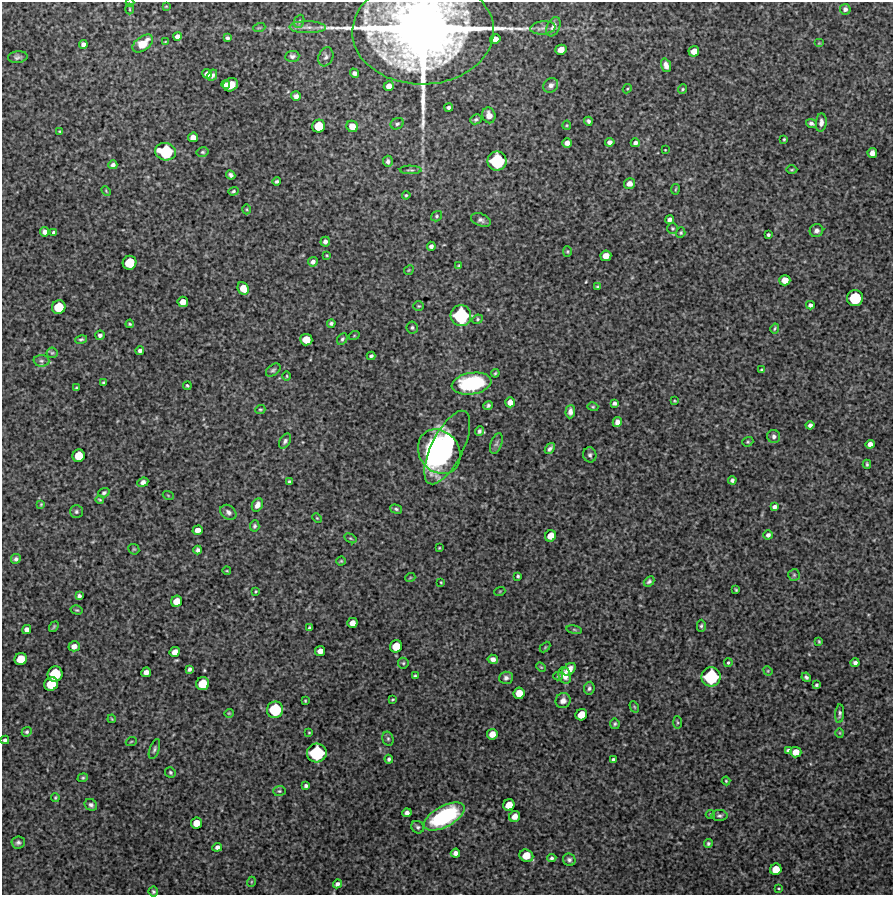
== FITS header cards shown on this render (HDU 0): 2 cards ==
NAXIS1  =                  891 /Length X axis
NAXIS2  =                  893 /Length Y axis

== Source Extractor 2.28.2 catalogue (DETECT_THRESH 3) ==
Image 891 x 893 px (HDU 0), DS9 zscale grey, 1 PNG px = 1 image px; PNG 895 x 897 px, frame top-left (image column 1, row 893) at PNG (2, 2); each listed source drawn as its Kron ellipse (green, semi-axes under 4 px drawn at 4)
Background 5110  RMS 220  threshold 649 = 3 sigma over >= 5 px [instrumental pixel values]
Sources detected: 256; all 256 listed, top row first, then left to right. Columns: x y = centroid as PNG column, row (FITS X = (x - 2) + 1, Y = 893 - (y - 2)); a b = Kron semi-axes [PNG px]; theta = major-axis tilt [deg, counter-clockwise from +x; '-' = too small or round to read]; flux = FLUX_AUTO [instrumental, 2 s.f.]
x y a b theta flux
130 3 4 4 - 1.4e+04
166 6 4 2 - 1.1e+04
130 9 5 3 - 1.5e+04
845 9 5 5 - 5.1e+04
299 21 7 5 69 2.8e+04
307 27 18 6 -1 9.3e+04
553 27 10 6 66 8.2e+04
259 28 6 3 18 1.6e+04
543 28 12 6 6 7.2e+04
423 31 70 53 1 2.0e+07
177 36 4 4 - 5.4e+04
227 38 4 3 - 3.0e+04
495 39 5 4 - 9.5e+04
165 42 3 2 - 1.0e+04
143 43 12 7 37 2.2e+05
819 43 5 4 - 1.5e+04
83 44 4 4 - 5.0e+04
561 50 5 5 - 1.4e+05
694 51 5 5 - 1.4e+05
292 56 7 5 3 4.2e+04
18 57 10 6 6 4.2e+04
326 57 10 7 69 5.1e+04
666 65 7 4 -70 7.2e+04
354 73 5 4 - 4.7e+04
207 74 5 4 - 7.7e+04
212 75 6 4 62 3.6e+04
226 85 4 3 - 6.7e+04
231 85 7 6 - 1.8e+05
551 85 8 7 - 5.2e+04
389 86 5 5 - 9.7e+04
627 89 5 3 - 1.5e+04
682 89 5 4 - 1.9e+04
296 96 5 4 - 5.2e+04
449 107 4 3 - 3.9e+04
489 115 8 6 -76 1.1e+05
476 119 6 4 26 3.1e+04
588 121 4 3 - 3.4e+04
821 122 9 5 84 6.7e+04
811 123 5 4 - 3.9e+04
397 124 7 5 26 3.0e+04
567 125 4 4 - 1.6e+04
319 126 6 6 - 3.5e+05
352 126 6 5 - 1.5e+05
60 131 3 3 - 1.4e+04
193 137 5 5 - 1.0e+05
784 139 3 3 - 1.7e+04
610 142 5 4 - 6.0e+04
567 143 5 4 - 8.2e+04
635 143 4 4 - 4.9e+04
665 150 2 2 - 9.5e+03
165 152 10 8 -12 9.1e+05
203 152 6 4 12 2.2e+04
872 153 5 5 - 8.7e+04
388 161 6 5 - 4.0e+04
497 161 9 9 - 9.8e+05
113 165 4 4 - 4.0e+04
411 170 11 4 -1 2.8e+04
792 170 6 3 1 1.4e+04
231 175 5 4 - 3.7e+04
276 181 4 4 - 2.8e+04
629 184 5 5 - 8.7e+04
675 189 5 2 - 1.3e+04
106 191 5 3 - 1.4e+04
233 191 5 3 - 2.1e+04
406 195 4 4 - 2.1e+04
247 209 5 3 - 1.5e+04
437 216 6 5 - 2.4e+04
481 220 10 6 -21 5.2e+04
669 220 4 4 - 5.8e+04
672 228 5 5 - 2.2e+04
816 231 7 6 - 5.3e+04
45 232 5 4 - 6.8e+04
54 233 4 4 - 4.2e+04
681 233 5 4 - 1.9e+04
768 235 4 3 - 2.7e+04
325 242 5 4 - 4.9e+04
431 246 4 4 - 4.5e+04
567 252 5 4 - 1.6e+04
327 255 3 2 - 1.3e+04
606 256 5 5 - 1.6e+05
313 262 5 5 - 5.1e+04
130 263 7 6 - 4.4e+05
459 266 4 3 - 1.7e+04
409 270 5 4 - 1.7e+04
785 280 5 5 - 1.5e+05
598 287 4 3 - 2.3e+04
243 288 7 5 -66 1.8e+05
855 298 8 8 - 6.4e+05
183 302 5 5 - 1.4e+05
810 305 4 4 - 4.3e+04
419 306 5 4 - 2.0e+04
59 307 7 6 - 4.2e+05
461 316 10 10 - 1.1e+06
477 319 5 4 - 2.2e+04
331 323 4 3 - 3.1e+04
130 324 4 3 - 2.0e+04
412 328 6 5 - 3.0e+04
775 328 5 3 - 2.0e+04
100 335 4 4 - 4.1e+04
354 336 5 3 - 1.2e+04
81 339 6 4 13 2.5e+04
342 339 6 4 62 2.7e+04
306 340 6 6 - 2.2e+05
140 351 4 4 - 4.4e+04
52 353 5 5 - 2.2e+04
371 356 4 3 - 3.2e+04
41 361 8 6 -2 3.6e+04
273 370 8 5 39 3.1e+04
762 370 4 3 - 2.1e+04
495 373 4 3 - 1.8e+04
287 376 5 3 - 1.4e+04
103 382 3 3 - 1.9e+04
472 384 20 10 10 1.3e+06
187 386 4 2 - 1.9e+04
76 388 3 3 - 1.6e+04
675 401 4 3 - 1.4e+04
510 402 5 5 - 9.4e+04
614 403 4 4 - 3.5e+04
488 405 5 4 - 3.0e+04
593 407 5 4 - 1.8e+04
260 409 5 4 - 1.9e+04
570 412 7 4 85 6.6e+04
617 422 5 4 - 7.7e+04
810 425 4 4 - 4.3e+04
479 431 5 4 - 3.5e+04
774 436 6 6 - 4.7e+04
285 441 8 5 59 3.8e+04
748 442 6 4 20 2.0e+04
496 443 11 5 71 4.4e+04
870 444 5 4 - 7.6e+04
447 448 40 16 63 2.2e+06
550 449 6 3 52 3.6e+04
439 452 23 20 -53 2.2e+06
590 455 7 6 - 3.8e+04
79 456 6 6 - 3.1e+05
867 464 4 3 - 2.1e+04
732 480 4 4 - 3.7e+04
143 482 5 4 - 5.5e+04
289 482 4 3 - 3.0e+04
104 493 6 4 19 2.8e+04
168 495 5 3 - 1.3e+04
100 500 4 3 - 1.7e+04
41 504 4 3 - 1.4e+04
257 505 7 5 65 7.4e+04
774 507 4 4 - 4.6e+04
396 509 6 4 -16 2.4e+04
76 512 6 6 - 3.3e+04
228 512 9 6 -38 5.6e+04
317 518 5 3 - 1.4e+04
255 526 5 5 - 2.5e+04
198 530 5 4 - 9.8e+04
768 535 5 4 - 4.8e+04
551 536 6 5 - 1.9e+05
350 538 6 4 -30 1.9e+04
439 548 3 2 - 1.2e+04
134 549 6 5 - 1.8e+04
198 550 4 4 - 4.3e+04
16 559 5 4 - 3.8e+04
341 561 4 4 - 1.8e+04
227 571 4 3 - 1.1e+04
794 575 6 6 - 2.4e+04
518 576 3 3 - 2.2e+04
410 578 5 3 - 1.2e+04
649 581 6 4 42 3.3e+04
441 582 3 3 - 1.3e+04
736 590 3 3 - 1.7e+04
256 591 3 3 - 1.4e+04
500 591 5 3 - 1.1e+04
79 596 4 4 - 4.2e+04
176 601 6 5 - 1.8e+05
77 610 6 4 -15 2.1e+04
352 623 5 5 - 1.1e+05
701 626 6 4 89 2.6e+04
54 627 6 3 53 2.0e+04
309 628 3 3 - 2.5e+04
27 629 5 4 - 8.2e+04
574 630 8 4 -9 2.2e+04
819 641 4 3 - 1.7e+04
74 646 5 5 - 9.8e+04
396 646 6 6 - 2.8e+05
545 647 6 4 46 1.6e+04
320 651 5 5 - 1.0e+05
175 652 5 5 - 1.2e+05
21 659 6 6 - 2.7e+05
493 659 5 4 - 6.0e+04
403 663 5 5 - 2.1e+04
728 663 4 3 - 2.3e+04
855 663 4 4 - 4.3e+04
541 667 5 3 - 1.4e+04
190 669 4 4 - 3.8e+04
569 669 7 5 41 1.2e+05
768 671 5 4 - 1.5e+04
146 672 5 4 - 9.0e+04
55 674 8 7 - 5.7e+05
565 675 8 6 -75 1.1e+05
415 676 4 3 - 2.3e+04
558 676 4 3 - 1.7e+04
711 677 10 9 - 9.8e+05
806 677 5 3 - 3.0e+04
506 678 7 6 - 4.6e+04
51 684 7 6 - 3.8e+05
203 684 6 6 - 3.5e+05
816 685 4 3 - 2.4e+04
589 688 6 5 - 3.6e+04
519 693 6 5 - 2.0e+05
393 699 3 2 - 1.5e+04
305 701 3 2 - 1.3e+04
563 701 8 7 - 7.8e+04
634 707 6 4 -60 1.8e+04
275 710 8 8 - 6.9e+05
229 713 5 4 - 1.6e+04
840 714 9 4 85 3.5e+04
581 715 6 5 - 2.3e+05
112 719 4 3 - 1.3e+04
677 722 6 3 -89 1.9e+04
615 724 5 5 - 2.3e+04
27 732 5 4 - 2.6e+04
309 732 4 3 - 1.3e+04
840 733 5 3 - 1.2e+04
492 734 5 5 - 1.4e+05
388 739 7 5 -75 2.8e+04
5 740 4 4 - 3.3e+04
131 742 5 3 - 1.3e+04
154 749 10 5 70 3.4e+04
788 751 4 4 - 3.9e+04
796 752 5 5 - 1.6e+05
317 753 10 9 - 1.0e+06
389 759 4 4 - 2.7e+04
613 759 3 3 - 2.3e+04
170 772 5 5 - 2.2e+04
83 778 5 4 - 1.9e+04
726 781 4 4 - 1.6e+04
306 786 4 3 - 3.1e+04
279 791 6 5 - 2.3e+04
55 798 4 3 - 1.7e+04
91 805 6 5 - 4.1e+04
509 805 6 5 - 2.1e+05
407 813 4 4 - 5.2e+04
710 814 5 4 - 1.7e+04
515 816 6 5 - 8.8e+04
719 816 8 5 0 3.5e+04
444 817 22 10 29 1.7e+06
196 823 5 5 - 1.9e+05
418 827 7 6 - 3.3e+04
18 842 6 6 - 3.5e+04
708 843 4 4 - 2.8e+04
217 847 5 4 - 5.3e+04
455 853 5 4 - 6.5e+04
526 856 7 6 - 2.6e+05
552 858 4 4 - 3.1e+04
569 860 6 6 - 4.2e+04
776 869 6 5 - 2.2e+05
251 882 5 3 - 1.2e+04
337 884 4 4 - 4.9e+04
778 888 3 2 - 1.3e+04
153 892 5 5 - 2.7e+04
At the frame edge (FLAGS 8, measured only in part): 2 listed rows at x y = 130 3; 423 31